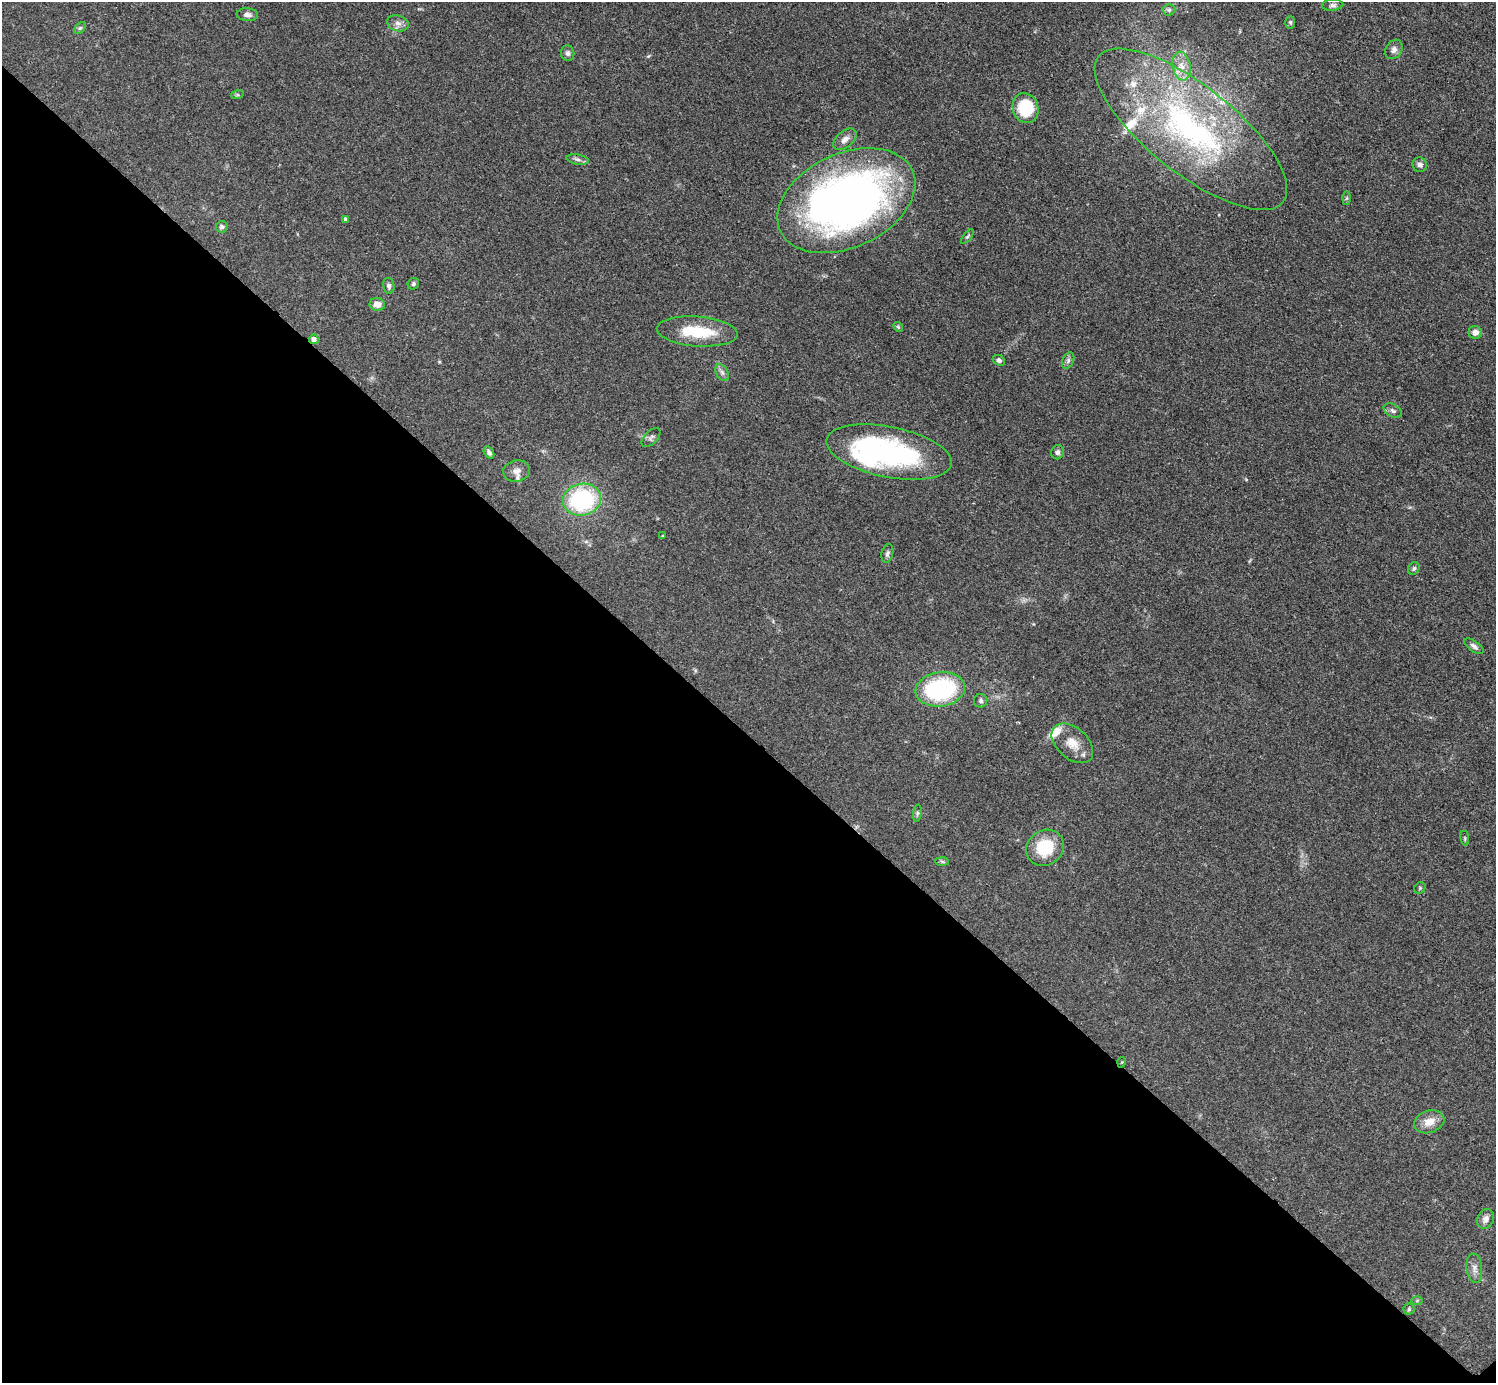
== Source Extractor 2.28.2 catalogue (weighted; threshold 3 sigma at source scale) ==
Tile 14 of 4 x 4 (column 2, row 4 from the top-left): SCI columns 1503-2996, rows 308-1688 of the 5993 x 5993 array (HDU 1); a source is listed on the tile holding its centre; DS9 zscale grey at full resolution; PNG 1498 x 1385 px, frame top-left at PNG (2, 2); each listed source drawn as its Kron ellipse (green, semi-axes under 4 px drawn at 4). Shown black and unused: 47% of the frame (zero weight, under 3 of 4 exposures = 1% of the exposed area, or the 3 px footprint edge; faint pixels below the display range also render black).
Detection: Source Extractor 2.28.2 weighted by HDU 2 'WHT'; one run over the whole footprint, this tile lists its part. Background 0.0501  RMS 0.0052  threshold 0.0236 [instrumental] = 3 sigma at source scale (4.5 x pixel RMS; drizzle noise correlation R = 1.50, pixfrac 1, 0.05/0.05 arcsec/px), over >= 5 px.
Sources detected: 62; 1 inside a brighter object's white glare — neither listed nor drawn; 6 inside a brighter listed object's ellipse — not listed separately; the other 55 listed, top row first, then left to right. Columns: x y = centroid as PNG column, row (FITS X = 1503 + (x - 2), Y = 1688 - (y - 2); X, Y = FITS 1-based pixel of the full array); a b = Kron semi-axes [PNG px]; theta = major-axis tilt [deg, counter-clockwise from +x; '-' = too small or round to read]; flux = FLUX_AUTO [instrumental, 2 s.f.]
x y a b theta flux
1333 5 10 5 4 1.7
1169 10 6 6 - 1.1
247 15 11 6 -5 1.9
1290 22 6 5 - 0.79
398 23 11 7 -18 2.7
80 28 7 4 44 0.91
1394 49 10 8 58 2.2
568 53 8 6 -74 1.7
1181 66 14 9 -80 5.7
237 95 6 4 17 0.69
1026 108 15 13 -71 25
1191 129 118 43 -38 150
845 139 13 8 41 3.1
577 159 11 5 -10 1.7
1420 165 7 7 - 1.9
1347 198 7 4 88 0.75
846 201 73 47 25 320
345 219 4 4 - 1.1
222 227 6 6 - 1.5
967 237 8 3 50 0.78
413 284 6 5 - 1.1
389 286 8 5 -79 1.4
377 304 8 6 -9 4.1
898 327 5 4 - 0.76
697 331 40 15 -4 21
1475 332 7 6 - 3.2
314 339 5 5 - 2.3
999 360 6 5 - 1.5
1068 360 9 5 65 1.5
722 373 9 6 -62 1.7
1393 411 10 6 -29 1.6
651 438 12 6 45 1.5
489 452 6 4 -57 1.5
889 452 63 25 -11 95
1057 452 7 6 - 1.6
516 471 13 10 13 3.7
582 500 19 16 12 54
663 536 3 2 - 0.41
887 553 10 5 77 1.6
1414 568 7 5 57 1
1474 646 11 5 -35 1.7
940 689 25 17 8 54
981 701 7 6 - 1.4
1072 743 24 15 -42 9.1
917 813 8 4 83 1
1465 838 8 4 -82 0.67
1045 848 19 17 35 20
942 862 7 4 -2 0.85
1420 888 6 5 - 0.68
1122 1062 5 3 - 0.44
1429 1122 15 11 18 6.4
1486 1219 10 8 65 2.7
1474 1268 15 7 -83 3
1417 1300 6 4 1 0.61
1409 1309 5 5 - 0.72
Overlapping masked pixels (flux is a lower limit): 2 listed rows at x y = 314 339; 1122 1062